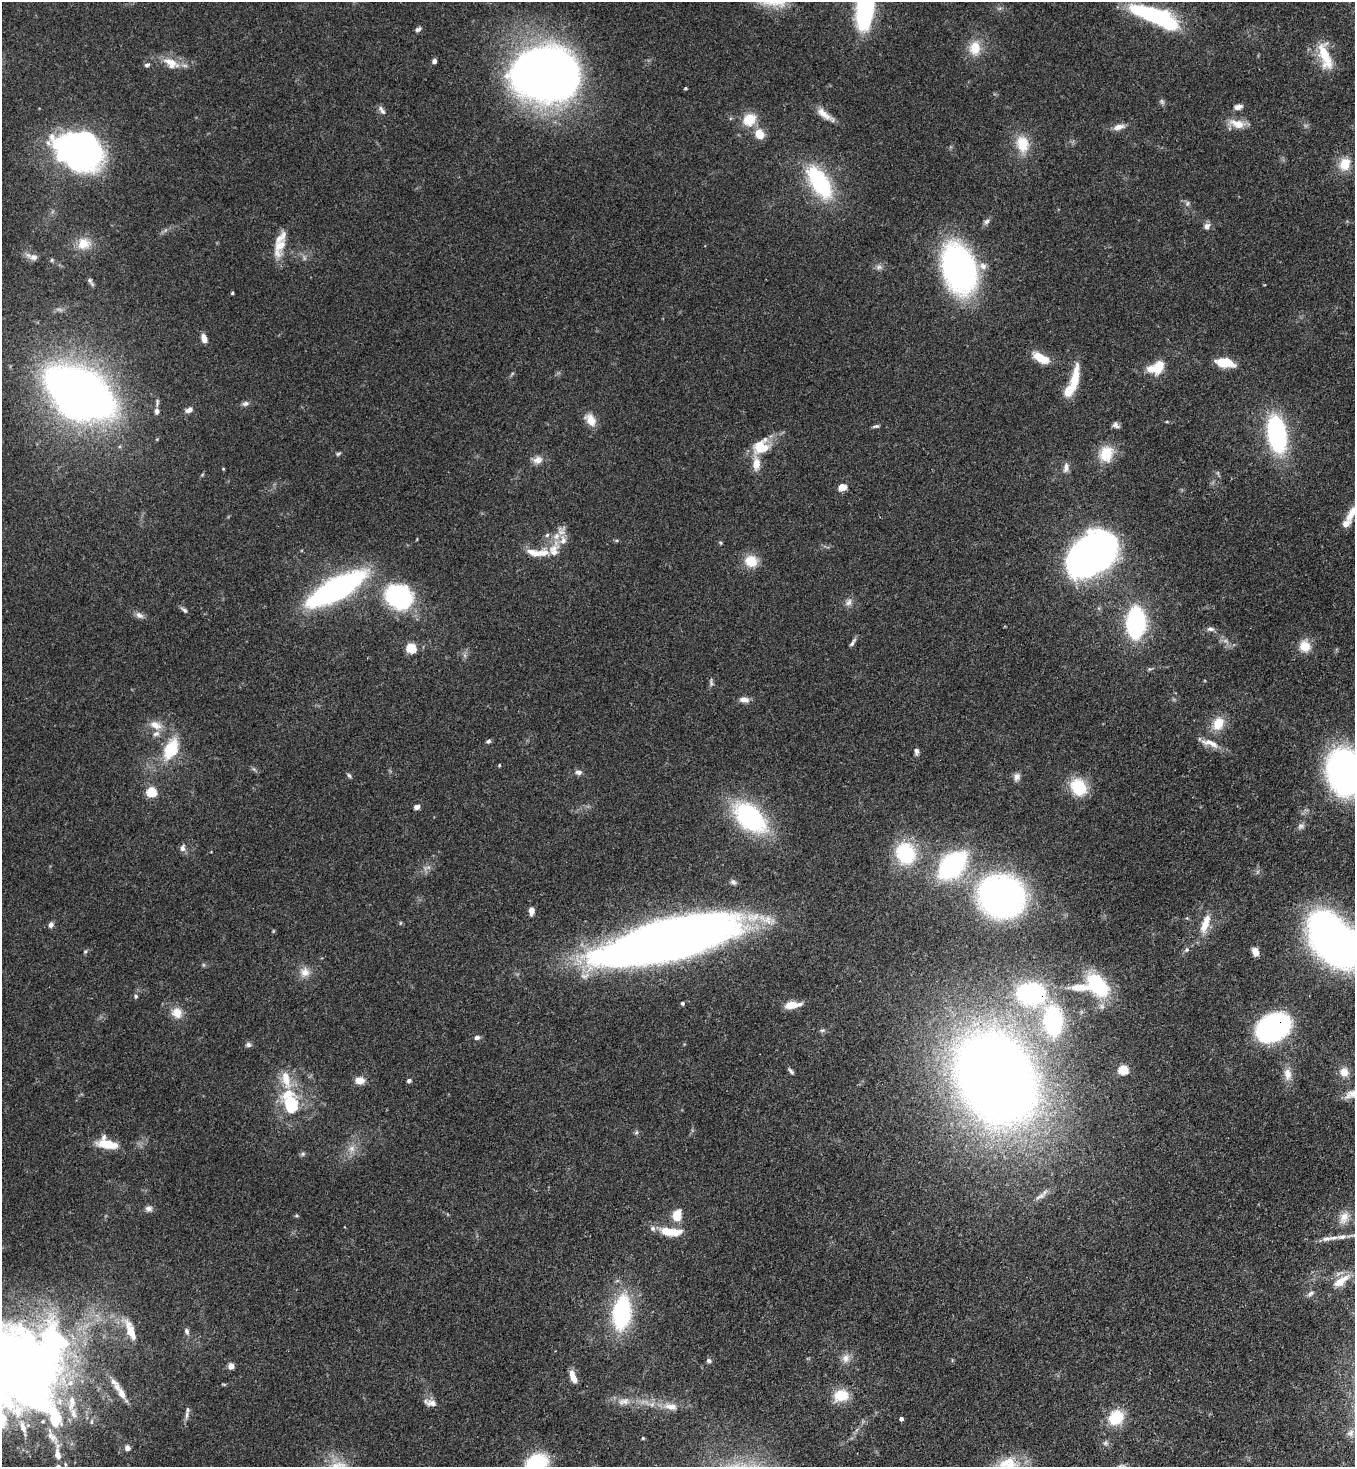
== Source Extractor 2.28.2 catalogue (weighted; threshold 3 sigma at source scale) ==
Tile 6 of 4 x 4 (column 2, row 2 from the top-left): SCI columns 1579-2931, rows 2990-4454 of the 6002 x 5980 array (HDU 1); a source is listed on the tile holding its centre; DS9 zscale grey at full resolution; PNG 1357 x 1469 px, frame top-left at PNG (2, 2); no overlay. Shown black and unused: <1% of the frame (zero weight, under 3 of 4 exposures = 7% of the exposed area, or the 3 px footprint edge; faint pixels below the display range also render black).
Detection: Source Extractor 2.28.2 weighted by HDU 2 'WHT'; one run over the whole footprint, this tile lists its part. Background 0.127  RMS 0.0044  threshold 0.0197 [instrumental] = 3 sigma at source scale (4.5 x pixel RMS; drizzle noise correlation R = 1.50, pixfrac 1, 0.05/0.05 arcsec/px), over >= 5 px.
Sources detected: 197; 3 too faint to see at this stretch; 9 inside a brighter object's white glare — not listed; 21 inside a brighter listed object's ellipse — not listed separately; the other 164 listed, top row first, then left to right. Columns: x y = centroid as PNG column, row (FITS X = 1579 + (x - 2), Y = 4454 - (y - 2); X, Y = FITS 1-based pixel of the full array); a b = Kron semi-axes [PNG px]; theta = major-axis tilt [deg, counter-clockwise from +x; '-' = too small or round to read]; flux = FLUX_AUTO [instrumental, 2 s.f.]
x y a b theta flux
1149 14 38 13 -17 59
864 19 8 6 87 11
418 29 8 6 32 1.3
975 48 21 16 82 8.8
1325 56 38 14 -74 13
434 61 5 5 - 1.4
171 63 24 12 -26 7.7
147 65 7 5 14 1.1
545 74 59 48 -4 330
685 88 4 3 - 0.49
1238 107 10 6 11 2.5
382 111 8 6 -37 1.5
825 115 27 8 -36 5
749 120 16 14 42 10
1237 124 21 10 -17 6.4
1118 127 16 7 14 3.3
759 134 12 10 -56 6.4
1022 144 22 16 -78 11
79 152 35 30 -15 220
1345 164 16 13 66 8.1
819 182 31 15 -58 52
1187 203 8 6 49 1.1
987 221 9 6 44 1.4
1207 226 8 7 - 2.2
84 244 18 15 10 7.7
280 245 30 11 71 9.1
33 257 13 8 -4 2.7
52 260 5 5 - 0.63
879 267 10 6 10 1.6
959 269 40 25 -71 150
91 282 13 5 -60 1.2
232 293 4 3 - 0.48
204 338 9 5 -72 3.5
1041 358 18 8 -28 9.8
1224 362 15 7 -8 16
1159 366 20 12 67 7.8
1075 378 33 9 80 11
80 392 47 26 -33 440
157 402 10 4 88 0.99
245 403 9 6 17 1.4
189 410 9 6 21 2
157 411 8 5 90 1.7
590 420 16 11 -52 5.5
1116 425 10 6 -31 1.6
876 426 8 4 4 0.91
1277 434 29 14 -80 76
761 447 24 18 33 12
338 454 7 4 29 0.7
1106 454 20 16 68 12
538 460 13 10 21 3.3
1066 467 13 7 80 2.3
202 475 6 3 20 0.46
842 487 8 6 11 4.6
1351 513 24 8 59 5.5
720 543 6 4 -46 0.52
554 549 25 13 70 8.2
533 552 17 9 -22 4.6
1090 554 37 26 38 320
751 561 14 13 - 9.1
336 589 37 13 29 170
399 597 24 20 -24 66
849 602 11 8 51 2.2
184 610 11 4 -39 1.2
139 615 12 7 -31 2.1
1136 622 19 11 87 95
1210 629 10 6 -6 1.5
852 642 12 4 56 1.4
1305 646 13 12 - 6.7
411 648 5 5 - 29
1149 669 6 5 - 0.71
711 682 12 5 -87 1.2
744 699 12 7 -5 2.7
1218 724 18 14 63 8.1
156 725 18 10 -19 5
488 741 6 5 - 0.98
1210 743 26 8 -18 5.1
171 749 28 16 65 18
916 751 8 5 -87 1.5
499 765 4 4 - 0.43
578 772 10 7 -9 1.7
1345 772 28 22 -79 210
349 776 7 4 -52 0.82
1017 777 11 8 84 2.1
1078 787 17 14 -53 19
151 792 5 5 - 33
416 807 6 5 - 1.7
750 817 25 14 -42 92
1301 826 10 7 26 1.6
183 848 10 7 76 1.7
905 853 27 23 -71 29
952 865 25 15 44 81
733 882 8 6 -41 1.3
1001 896 39 36 -16 150
531 911 8 5 87 3.1
1187 918 5 4 - 0.55
400 923 5 3 - 0.39
51 925 7 6 - 1.8
1204 925 20 10 73 7.1
273 931 6 3 72 0.43
670 940 108 31 15 600
1343 948 34 25 -14 240
1187 950 8 6 53 1.2
85 951 6 5 - 0.69
1255 951 9 7 -69 2.9
305 972 13 13 - 4.6
1098 985 27 16 -50 33
1031 993 21 15 -1 83
136 996 6 5 - 0.88
682 1003 4 4 - 0.81
792 1005 15 6 7 7.7
177 1013 14 13 - 5.7
1053 1021 35 21 -86 50
1273 1027 22 16 30 150
822 1030 6 4 1 0.81
477 1037 6 5 - 1.6
248 1045 8 6 -15 1.2
1123 1070 5 5 - 27
791 1071 10 4 -48 1
1344 1072 13 11 -73 4.7
1287 1074 17 10 -84 4.5
996 1078 70 54 -61 780
360 1080 11 9 0 4.1
409 1081 5 5 - 0.99
288 1094 27 19 50 15
636 1132 6 4 89 0.74
108 1144 27 10 -8 9.8
352 1148 9 9 - 3
303 1154 6 4 -90 0.8
1040 1196 17 6 31 2.7
149 1209 10 8 4 1.9
677 1215 12 9 78 8.1
296 1216 6 3 0 0.55
1344 1218 17 11 69 4.7
673 1232 22 11 -2 8.8
1342 1237 12 6 12 2.1
1326 1239 13 6 7 2.3
1341 1281 29 11 35 8.2
1310 1293 10 6 37 1.5
622 1313 30 16 84 54
130 1330 30 10 -68 8.3
187 1331 9 5 -70 1.5
846 1358 13 11 63 3.5
709 1361 6 5 - 1.1
11 1365 37 21 -74 600
231 1366 6 6 - 2.9
573 1377 12 6 -70 5.5
122 1394 18 7 -61 5.3
841 1395 17 13 9 11
624 1401 18 9 8 4.3
72 1403 24 10 78 8.2
432 1403 21 7 -21 3.1
671 1407 20 10 -11 5.2
187 1415 12 6 80 1.8
1116 1417 15 12 46 17
901 1419 4 4 - 1.5
91 1422 7 5 75 0.95
23 1427 19 7 -69 3.7
53 1437 19 10 -62 5.1
643 1438 4 4 - 0.46
1105 1443 8 6 -14 1.3
127 1448 7 6 - 2
537 1463 18 15 30 35
65 1464 5 3 - 0.48
338 1466 29 14 9 10
Overlapping masked pixels (flux is a lower limit): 4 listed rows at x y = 80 392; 670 940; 1031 993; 1273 1027
Isophote crosses this tile's border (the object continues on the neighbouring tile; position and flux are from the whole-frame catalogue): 6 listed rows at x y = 1351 513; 1345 772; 1343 948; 11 1365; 537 1463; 338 1466